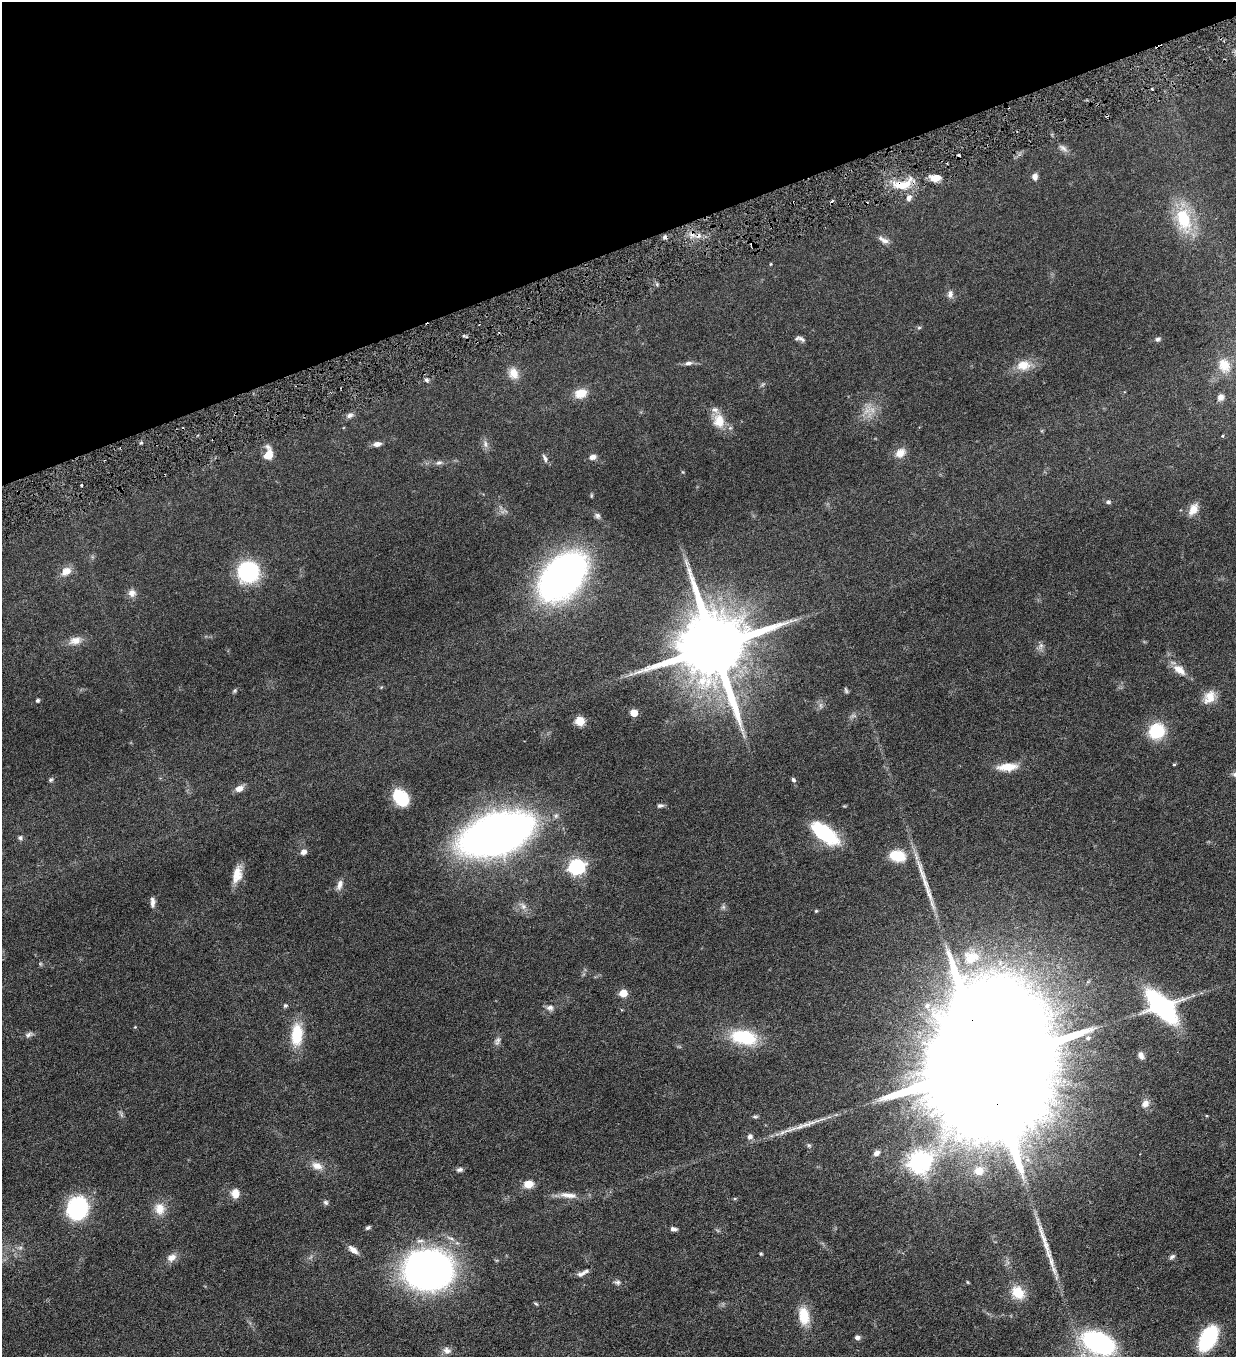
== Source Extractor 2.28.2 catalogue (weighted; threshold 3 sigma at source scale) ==
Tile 3 of 4 x 4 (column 3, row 1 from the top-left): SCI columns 2751-3984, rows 4066-5420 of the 5372 x 5421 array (HDU 1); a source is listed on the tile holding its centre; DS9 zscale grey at full resolution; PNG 1238 x 1359 px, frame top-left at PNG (2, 2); no overlay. Shown black and unused: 18% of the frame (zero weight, under 3 of 6 exposures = <1% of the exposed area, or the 3 px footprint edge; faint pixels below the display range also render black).
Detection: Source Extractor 2.28.2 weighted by HDU 2 'WHT'; one run over the whole footprint, this tile lists its part. Background 0.0454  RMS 0.0039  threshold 0.0159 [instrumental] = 3 sigma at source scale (4.09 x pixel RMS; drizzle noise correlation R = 1.36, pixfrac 0.8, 0.05/0.05 arcsec/px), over >= 5 px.
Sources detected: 128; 2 too faint to see at this stretch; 1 inside a brighter object's white glare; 4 cosmic-ray / hot-pixel residue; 2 long thin detections or spike segments (spike, bleed or trail) — not listed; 1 inside a brighter listed object's ellipse — not listed separately; the other 118 listed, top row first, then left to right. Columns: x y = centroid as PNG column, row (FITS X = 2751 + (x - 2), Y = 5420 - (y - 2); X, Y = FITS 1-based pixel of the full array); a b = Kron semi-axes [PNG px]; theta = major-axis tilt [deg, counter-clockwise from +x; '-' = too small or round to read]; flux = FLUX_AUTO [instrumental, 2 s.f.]
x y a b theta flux
1063 148 14 7 -34 1.6
1035 177 7 7 - 1.6
935 178 13 7 3 3.5
902 184 28 12 13 9.1
909 198 8 7 - 1.5
1184 219 29 18 -74 18
883 240 16 7 -30 1.9
752 244 5 4 - 0.53
771 264 3 3 - 0.32
950 294 11 7 78 1.5
919 328 5 5 - 0.48
801 339 12 6 -36 1.1
1158 339 7 5 17 0.8
688 363 10 5 9 1.2
1023 365 16 12 7 5.4
1224 365 19 15 -71 6
513 373 15 11 -75 3.9
427 380 6 5 - 0.78
763 384 7 4 19 0.51
581 393 14 10 18 5
1221 397 9 8 - 1.6
350 415 10 7 18 1.3
719 421 18 14 -83 5.9
1222 436 4 3 - 0.42
377 444 9 5 8 1.9
485 444 11 6 -89 1.4
900 453 14 11 38 3.3
268 454 13 8 84 5.3
593 457 9 6 17 1.5
545 458 12 5 -66 0.97
439 463 9 6 19 1
81 485 3 2 - 0.42
1108 502 7 5 24 0.75
1193 509 16 9 60 3.2
597 516 9 7 -46 1
66 571 12 9 32 3.5
248 572 22 21 - 25
563 576 39 25 47 180
132 593 11 10 - 2
795 620 7 4 19 0.79
75 641 17 10 12 3.3
1041 646 8 6 69 1.2
714 647 20 17 -76 4800
1179 670 18 9 -37 3.9
846 690 8 4 -71 0.58
235 691 6 5 - 0.52
1209 697 18 13 59 4.7
37 700 4 4 - 0.62
821 705 9 4 -81 0.9
634 713 5 5 - 7.8
580 721 5 5 - 16
1157 731 12 12 - 18
1174 764 4 3 - 0.38
1007 767 23 9 4 6.1
51 780 6 5 - 0.59
793 780 7 5 -45 0.72
239 788 10 7 25 2.5
401 798 17 12 -52 14
660 806 8 5 8 0.87
824 833 30 13 -35 25
496 834 42 21 18 390
20 838 6 6 - 0.76
304 852 8 6 41 1.6
897 856 17 12 -12 9.9
576 867 7 6 - 98
921 872 46 7 -72 6.7
237 874 22 11 76 5
340 885 14 7 71 2
153 902 13 5 -89 1.6
523 906 12 7 -50 1.7
723 907 7 6 - 0.75
816 911 4 4 - 0.36
971 957 25 19 10 12
623 993 5 5 - 8.7
285 1005 5 5 - 0.66
1162 1007 30 16 -43 61
550 1008 10 7 6 1.4
135 1027 4 4 - 0.28
29 1034 11 6 23 1.1
297 1034 26 13 86 12
744 1037 22 12 -10 22
1088 1038 8 7 - 1.1
1141 1055 9 6 -62 1.7
985 1064 69 22 -73 35000
1145 1104 10 8 50 2.3
121 1114 11 3 -65 0.69
755 1117 8 4 4 0.57
750 1136 7 7 - 1.3
809 1145 6 4 -89 0.53
876 1153 8 6 36 1.7
919 1161 8 7 - 250
317 1166 16 10 -21 3.2
459 1169 8 5 3 1
979 1171 10 9 - 4.4
528 1184 9 7 8 4.4
235 1193 10 8 -89 3.8
568 1195 26 8 -6 3.7
735 1198 5 3 - 0.34
326 1202 7 6 - 0.75
77 1208 15 13 69 52
160 1209 17 14 -82 4.6
368 1228 6 4 31 0.66
673 1229 8 5 -11 1.2
353 1250 15 6 -39 2.1
761 1254 4 3 - 0.5
171 1257 13 10 34 2.5
1172 1257 9 5 35 0.85
428 1270 34 27 3 200
581 1274 13 5 26 1.6
617 1282 9 6 -4 0.96
967 1282 5 3 - 0.32
1018 1292 18 14 -47 6.7
536 1304 6 4 -42 0.43
804 1316 22 13 -82 7.4
857 1338 6 5 - 1.2
1208 1338 21 12 61 33
1099 1343 28 16 -25 60
447 1350 12 9 -22 1.9
Overlapping masked pixels (flux is a lower limit): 3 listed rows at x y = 902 184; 752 244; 985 1064
Isophote crosses this tile's border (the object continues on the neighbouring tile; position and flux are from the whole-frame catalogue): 1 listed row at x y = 1099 1343